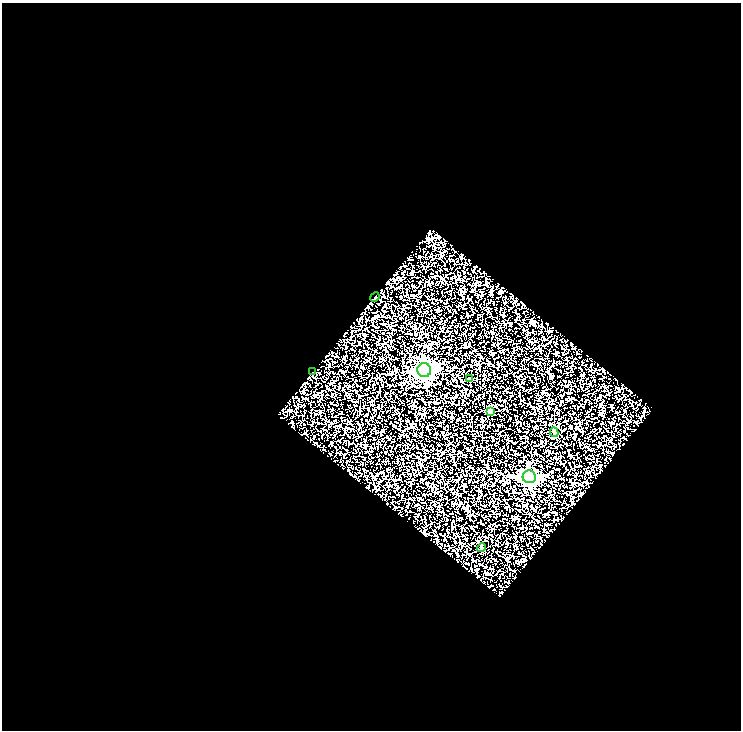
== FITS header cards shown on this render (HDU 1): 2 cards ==
NAXIS1  =                  739
NAXIS2  =                  728

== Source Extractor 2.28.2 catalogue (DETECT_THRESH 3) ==
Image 739 x 728 px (HDU 1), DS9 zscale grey, 1 PNG px = 1 image px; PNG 743 x 732 px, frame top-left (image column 1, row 728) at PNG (2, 3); each listed source drawn as its Kron ellipse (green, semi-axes under 4 px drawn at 4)
Background 1.07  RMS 1.4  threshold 4.33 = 3 sigma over >= 5 px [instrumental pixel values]
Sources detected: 8; all 8 listed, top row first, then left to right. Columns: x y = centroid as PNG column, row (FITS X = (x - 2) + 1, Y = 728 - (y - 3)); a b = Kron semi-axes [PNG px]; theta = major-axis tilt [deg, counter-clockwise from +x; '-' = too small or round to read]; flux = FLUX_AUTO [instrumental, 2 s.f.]
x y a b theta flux
375 297 5 4 - 110
424 370 7 7 - 40000
312 372 2 2 - 56
470 379 4 4 - 270
491 412 4 4 - 540
554 432 5 4 - 160
529 477 6 6 - 21000
481 548 4 4 - 190